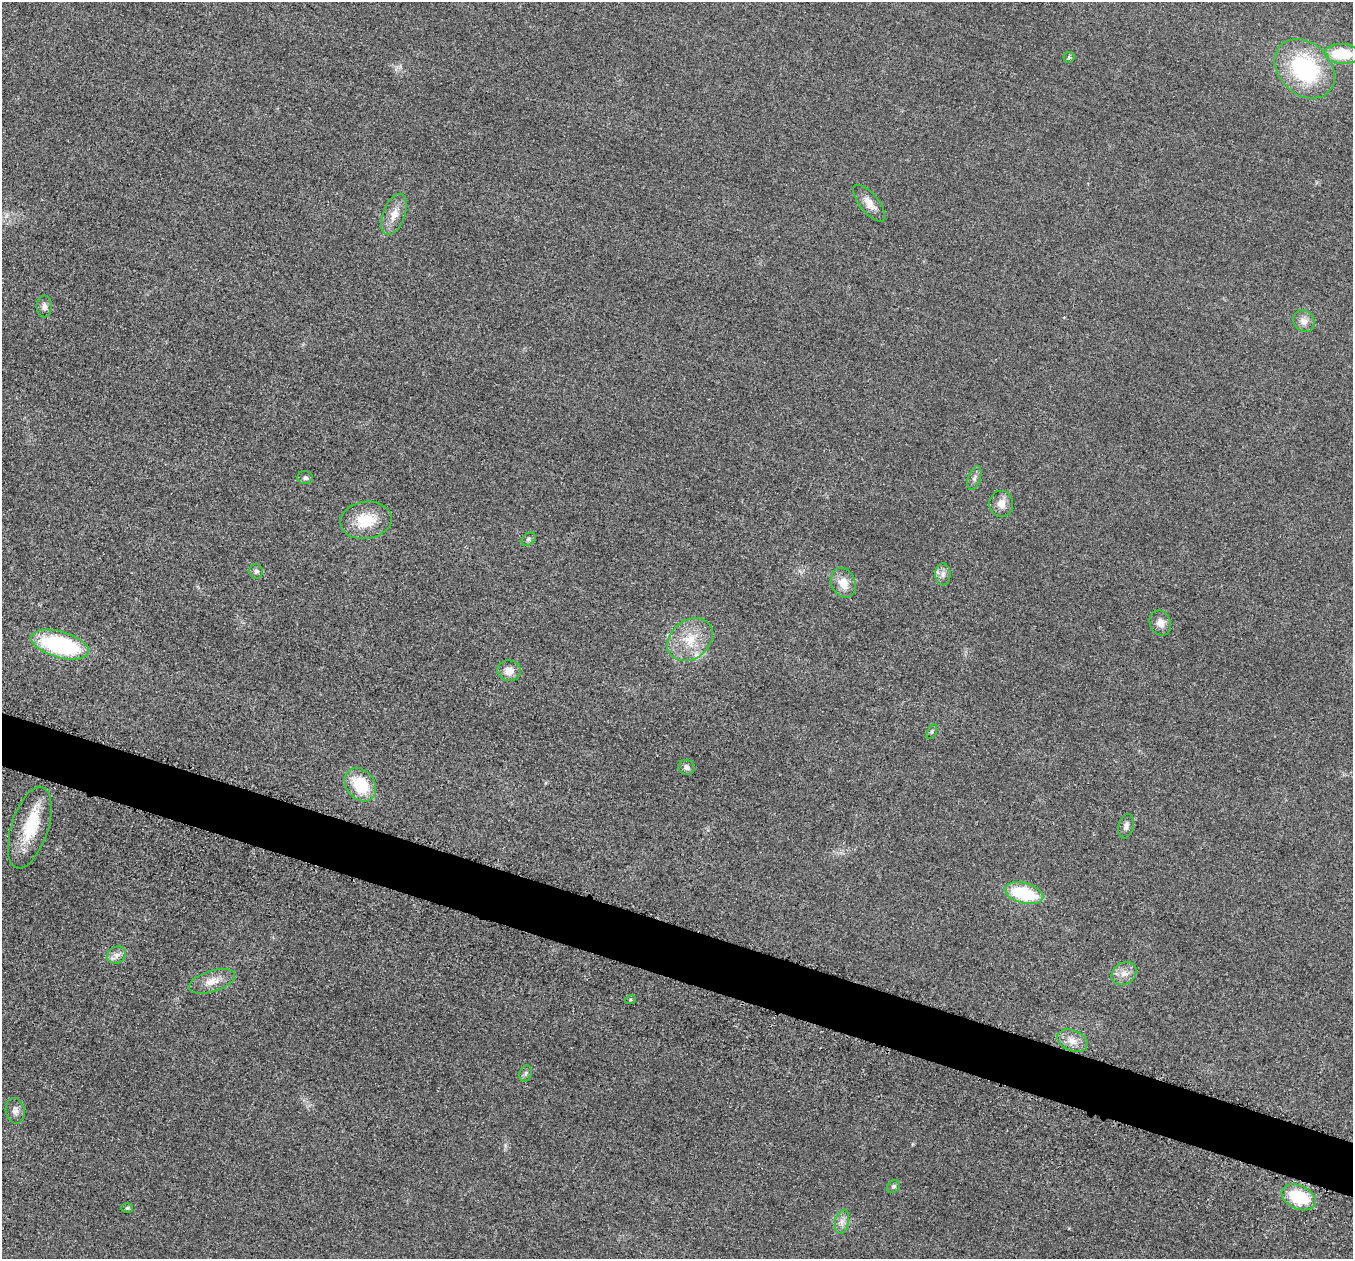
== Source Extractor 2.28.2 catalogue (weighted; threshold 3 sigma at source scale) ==
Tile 6 of 4 x 4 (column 2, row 2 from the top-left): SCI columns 1385-2735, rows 2709-3965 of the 5458 x 5501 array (HDU 1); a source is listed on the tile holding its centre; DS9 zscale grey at full resolution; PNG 1355 x 1261 px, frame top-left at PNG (2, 2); each listed source drawn as its Kron ellipse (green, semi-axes under 4 px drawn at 4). Shown black and unused: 4% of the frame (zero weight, under 3 of 5 exposures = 4% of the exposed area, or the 3 px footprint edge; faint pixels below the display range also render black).
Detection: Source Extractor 2.28.2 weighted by HDU 2 'WHT'; one run over the whole footprint, this tile lists its part. Background 0.0197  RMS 0.0051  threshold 0.0228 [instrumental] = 3 sigma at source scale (4.5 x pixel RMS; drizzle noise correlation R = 1.50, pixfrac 1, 0.05/0.05 arcsec/px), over >= 5 px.
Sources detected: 37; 1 inside a brighter listed object's ellipse — not listed separately; the other 36 listed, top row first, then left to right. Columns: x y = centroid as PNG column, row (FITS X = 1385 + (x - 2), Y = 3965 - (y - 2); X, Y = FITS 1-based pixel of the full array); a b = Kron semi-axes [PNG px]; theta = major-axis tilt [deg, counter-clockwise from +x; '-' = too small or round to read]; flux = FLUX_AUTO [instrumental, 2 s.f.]
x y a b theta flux
1342 54 18 10 -2 21
1069 57 5 5 - 0.72
1305 69 34 25 -43 53
869 203 22 9 -51 5.5
394 214 21 11 69 6.6
44 306 11 7 88 2.3
1304 321 11 10 - 3.8
305 478 8 6 -10 1.5
974 478 12 6 72 1.9
1001 504 13 12 - 4.7
366 520 26 18 8 16
528 539 8 5 41 1.2
256 571 7 6 - 1.4
943 574 11 7 -89 2.6
843 583 15 12 -66 7.2
1160 623 13 10 -69 3.9
690 640 25 19 39 15
60 645 30 13 -16 60
509 671 11 10 - 5.2
932 731 8 4 64 0.9
686 767 8 7 - 1.7
360 785 18 14 -52 21
1126 826 12 7 76 2.5
30 828 42 18 72 23
1024 893 20 10 -14 30
116 955 10 8 35 2.5
1124 974 13 10 36 4.4
212 981 24 10 18 6.5
630 1000 5 3 - 0.58
1072 1041 16 10 -22 5.4
526 1074 8 6 72 1.3
15 1111 13 9 -79 2.6
893 1187 7 5 44 1.1
1299 1197 18 11 -24 28
127 1208 6 5 - 0.94
842 1222 12 7 78 3